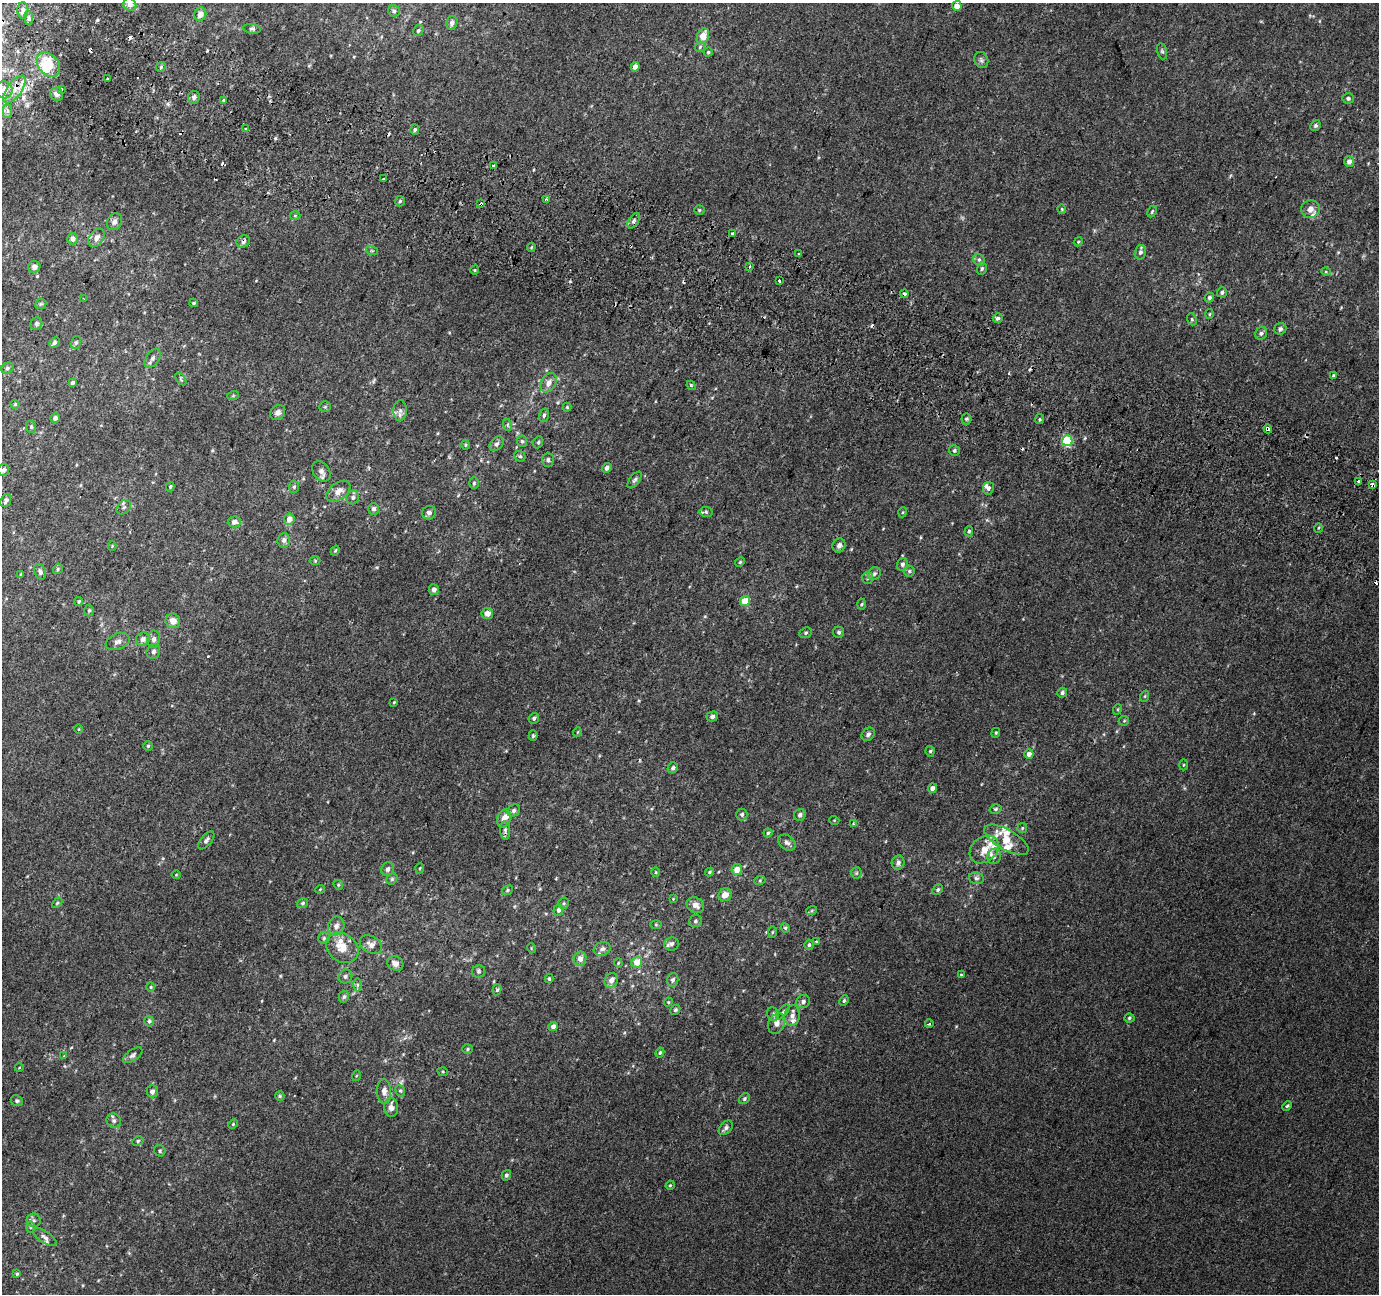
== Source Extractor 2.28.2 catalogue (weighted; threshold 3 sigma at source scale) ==
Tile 11 of 4 x 4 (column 3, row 3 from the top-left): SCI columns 2783-4159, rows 1610-2901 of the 5553 x 5738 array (HDU 1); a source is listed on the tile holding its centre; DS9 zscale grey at full resolution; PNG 1381 x 1296 px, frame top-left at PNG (2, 3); each listed source drawn as its Kron ellipse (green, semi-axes under 4 px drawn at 4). Shown black and unused: <1% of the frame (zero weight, under 2 of 3 exposures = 2% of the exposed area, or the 3 px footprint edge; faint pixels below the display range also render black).
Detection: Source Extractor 2.28.2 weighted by HDU 2 'WHT'; one run over the whole footprint, this tile lists its part. Background 0.0202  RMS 0.0046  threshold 0.0206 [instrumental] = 3 sigma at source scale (4.5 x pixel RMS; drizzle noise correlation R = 1.50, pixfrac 1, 0.0396/0.0396 arcsec/px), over >= 5 px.
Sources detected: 306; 1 inside a brighter object's white glare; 18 cosmic-ray / hot-pixel residue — neither listed nor drawn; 18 inside a brighter listed object's ellipse — not listed separately; the other 269 listed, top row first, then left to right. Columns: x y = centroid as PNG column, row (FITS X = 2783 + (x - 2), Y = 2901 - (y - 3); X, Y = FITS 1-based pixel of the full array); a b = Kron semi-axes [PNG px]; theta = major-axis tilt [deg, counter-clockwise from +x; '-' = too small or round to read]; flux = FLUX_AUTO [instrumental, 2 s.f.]
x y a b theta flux
130 5 7 6 - 2
957 6 5 5 - 3.7
23 10 8 5 -90 1.6
394 11 6 5 - 0.99
200 14 7 5 65 2.7
29 18 7 4 -83 0.73
452 23 7 5 74 1.8
252 29 9 5 -7 0.95
418 31 6 5 - 0.77
703 36 8 6 67 5.3
700 47 5 4 - 0.56
1162 51 8 5 -74 0.77
708 52 4 4 - 0.55
981 60 8 6 -67 1.1
48 64 14 10 -49 8.3
161 67 5 4 - 0.68
635 67 4 4 - 1.8
108 79 3 3 - 1.6
14 89 16 7 55 4.3
61 89 3 3 - 3.8
4 90 8 8 - 3.4
57 94 7 6 - 2.1
194 97 6 6 - 1.5
1348 98 5 5 - 0.88
224 100 4 3 - 1.9
7 111 7 4 90 1
1315 125 5 4 - 0.9
245 129 4 3 - 0.57
415 130 5 4 - 0.81
1349 161 5 5 - 2.2
493 166 3 3 - 2.2
383 179 3 3 - 2.5
547 199 4 3 - 0.61
400 201 5 5 - 0.69
481 204 3 3 - 1.6
1062 209 4 4 - 0.43
1310 209 9 9 - 2.7
699 210 5 4 - 0.55
1152 211 6 4 63 0.69
295 216 5 3 - 0.42
634 221 8 5 58 1.1
114 222 9 7 59 2
733 233 3 3 - 2.2
96 238 10 7 53 2.6
72 239 6 5 - 2.3
243 241 7 6 - 1.4
1078 242 5 3 - 0.41
531 247 4 3 - 0.43
372 251 6 3 -18 0.5
1140 252 7 5 75 1.2
799 254 3 3 - 1.6
979 260 6 5 - 0.98
34 267 6 6 - 1.6
750 267 3 3 - 0.95
982 268 6 5 - 0.79
475 270 4 3 - 0.39
1326 272 5 3 - 0.41
779 281 3 3 - 3.1
1222 292 5 5 - 0.93
904 294 4 3 - 1.4
1209 297 5 4 - 0.86
84 299 3 2 - 0.35
194 303 4 3 - 0.48
41 304 6 5 - 0.62
1210 314 5 3 - 0.49
998 318 5 5 - 1.1
1192 319 6 4 -68 0.66
36 324 6 6 - 0.91
1280 329 6 5 - 1.1
1261 333 6 5 - 1.2
76 342 6 5 - 0.82
54 343 6 4 45 0.92
153 358 10 6 55 1.8
7 368 6 5 - 0.9
1333 376 3 3 - 1.6
181 379 7 3 -54 0.59
72 383 4 3 - 1.3
548 383 10 7 60 2.9
691 385 5 3 - 0.67
233 396 6 3 19 0.5
15 404 5 4 - 0.49
325 407 6 5 - 0.63
567 407 4 4 - 0.47
400 410 10 7 89 1.8
278 412 8 6 43 1.8
544 415 7 5 74 0.83
55 418 5 4 - 1.3
966 419 5 5 - 0.72
1040 419 5 4 - 0.62
508 425 6 4 -72 0.69
31 427 6 5 - 0.81
1268 429 4 3 - 5.7
522 441 6 5 - 0.75
1067 441 5 5 - 31
538 442 6 4 69 0.76
497 444 8 6 49 1.3
466 445 5 3 - 0.47
954 450 5 5 - 0.84
520 456 6 5 - 0.76
548 460 7 5 89 1.1
607 468 5 4 - 1.6
3 470 6 5 - 1.1
321 471 11 8 -56 1.9
635 480 10 5 53 1
1358 481 3 3 - 3.2
474 483 6 5 - 0.68
1373 485 4 3 - 12
170 487 4 3 - 0.59
294 487 6 5 - 0.77
988 488 6 5 - 1.2
338 491 13 8 37 3.4
353 497 7 6 - 1.1
6 500 7 5 66 1.2
124 507 8 6 44 1.2
374 509 6 5 - 1.3
706 512 6 5 - 0.85
903 512 5 3 - 0.43
429 513 7 6 - 1.5
289 519 6 5 - 3.3
234 522 6 5 - 2.5
1318 528 5 3 - 0.38
969 531 5 4 - 0.67
284 540 7 6 - 1.4
839 545 7 6 - 1.8
112 546 4 4 - 0.46
335 551 5 3 - 0.45
315 561 5 3 - 0.41
740 562 5 4 - 0.52
902 564 6 5 - 1.3
58 569 5 4 - 0.71
909 571 5 5 - 0.79
40 572 8 5 -69 1.3
21 574 3 3 - 0.58
874 574 7 6 - 1.1
868 578 6 5 - 0.86
434 590 5 5 - 1.8
79 601 4 4 - 0.59
745 601 5 4 - 7.5
862 604 5 3 - 0.53
89 611 6 4 88 0.69
487 613 6 5 - 2.7
173 621 7 7 - 3.5
839 632 6 5 - 0.82
806 633 6 5 - 0.73
143 639 7 6 - 1.9
154 639 9 6 82 1.5
118 642 12 8 21 2
153 651 8 6 59 1.3
1062 693 5 4 - 1
1145 696 6 3 71 0.48
394 702 3 3 - 0.41
1118 709 5 3 - 0.4
712 716 6 5 - 0.93
534 718 6 5 - 0.93
1124 721 5 5 - 0.55
79 729 5 3 - 0.35
577 732 5 3 - 0.38
996 733 5 4 - 0.5
868 734 7 6 - 1.4
533 736 5 4 - 0.54
148 746 4 4 - 0.58
930 751 5 4 - 0.71
1029 754 5 4 - 2.3
1183 765 5 3 - 0.44
673 768 6 5 - 0.96
932 788 5 4 - 2
995 809 6 4 16 0.75
514 810 7 5 47 1.2
742 814 6 5 - 0.93
800 815 6 5 - 1.4
504 819 9 6 74 2.9
834 820 5 3 - 0.36
853 824 4 3 - 0.5
1022 828 5 5 - 0.57
505 830 9 5 -85 1.1
768 833 4 4 - 0.58
206 840 11 5 49 1.3
1006 840 25 10 -30 7.9
787 843 10 7 -37 1.6
984 849 16 12 39 6
994 856 8 6 72 1.5
898 863 7 6 - 1.8
420 868 5 3 - 0.42
388 869 7 6 - 1.3
737 870 5 5 - 3.9
656 872 5 3 - 0.4
709 872 4 3 - 0.53
856 873 5 5 - 0.74
176 875 4 4 - 0.42
976 878 8 5 -14 1.1
392 879 6 5 - 0.68
760 880 5 3 - 0.55
338 885 5 4 - 0.51
320 889 5 3 - 0.35
507 890 6 4 24 0.56
938 890 6 5 - 0.83
725 895 7 6 - 3.8
673 899 4 3 - 0.35
57 903 6 4 45 0.56
303 903 6 4 34 0.75
564 903 5 5 - 0.7
695 905 9 7 -32 2.9
559 910 6 5 - 1.3
812 910 5 3 - 0.46
695 921 6 6 - 0.9
656 925 5 3 - 0.46
336 926 9 8 - 2.2
785 928 5 4 - 0.57
772 932 5 3 - 0.45
324 938 6 6 - 0.85
816 942 3 3 - 1.6
671 944 7 6 - 1.3
371 945 12 8 -29 2.8
809 945 5 4 - 0.88
342 948 17 14 -38 7
531 948 5 3 - 0.38
602 949 9 6 18 1.4
580 959 7 6 - 2.8
637 962 5 5 - 5.6
395 963 8 7 - 2.7
618 963 4 4 - 0.46
478 971 7 6 - 0.87
962 975 3 3 - 1.4
345 976 7 6 - 1.1
549 979 4 3 - 0.61
611 980 8 6 55 3.1
673 980 7 5 70 1.3
357 985 6 4 -90 0.76
151 987 5 3 - 0.38
497 990 6 4 72 0.7
344 997 6 5 - 0.95
844 1001 5 3 - 0.67
668 1002 5 4 - 0.53
803 1002 7 6 - 1.5
675 1010 5 4 - 0.78
783 1012 9 4 51 0.91
773 1014 7 5 -66 0.86
792 1015 10 8 80 2.5
1129 1018 5 4 - 0.62
149 1021 5 4 - 0.85
777 1023 10 8 63 2.6
929 1024 4 2 - 0.39
553 1026 5 4 - 1.8
467 1049 5 5 - 0.63
660 1052 5 4 - 0.72
133 1055 11 5 35 1.3
64 1056 3 3 - 0.43
19 1068 4 3 - 0.31
443 1072 5 3 - 0.45
356 1076 5 3 - 0.41
152 1091 6 5 - 1.7
384 1091 12 7 -88 2.5
400 1091 6 4 -67 0.7
280 1096 5 4 - 0.62
744 1099 6 5 - 0.89
17 1101 6 5 - 0.83
1287 1106 5 3 - 0.65
391 1107 9 7 -85 2.6
114 1121 7 6 - 1.3
233 1124 5 3 - 0.38
726 1128 8 5 48 1.4
138 1141 6 4 27 0.73
160 1151 6 5 - 0.79
506 1175 5 4 - 1
670 1185 5 4 - 0.53
34 1220 7 6 - 1
30 1227 6 3 -90 0.53
45 1237 14 5 -35 1.7
17 1274 4 4 - 0.59
Overlapping masked pixels (flux is a lower limit): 6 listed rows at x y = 14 89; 481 204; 243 241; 904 294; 1268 429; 1373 485
Isophote crosses this tile's border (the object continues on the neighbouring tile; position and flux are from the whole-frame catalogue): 1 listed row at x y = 130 5